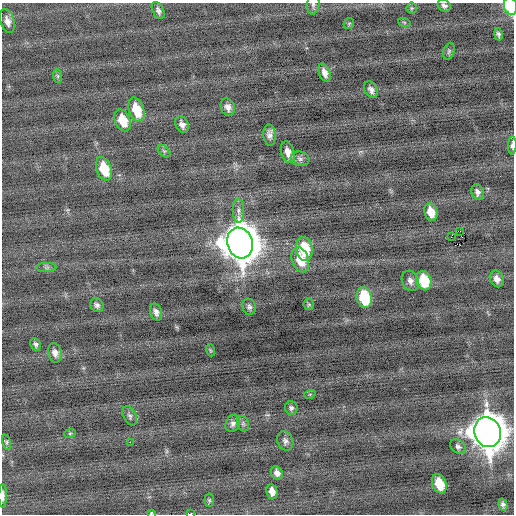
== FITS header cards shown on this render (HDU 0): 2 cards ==
NAXIS1  =                  512 / Axis length
NAXIS2  =                  512 / Axis length

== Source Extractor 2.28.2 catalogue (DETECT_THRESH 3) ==
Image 512 x 512 px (HDU 0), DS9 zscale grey, 1 PNG px = 1 image px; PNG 516 x 516 px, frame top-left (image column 1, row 512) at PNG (2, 3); each listed source drawn as its Kron ellipse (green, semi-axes under 4 px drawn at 4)
Background -0.121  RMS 0.72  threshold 2.16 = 3 sigma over >= 5 px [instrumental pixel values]
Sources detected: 62; all 62 listed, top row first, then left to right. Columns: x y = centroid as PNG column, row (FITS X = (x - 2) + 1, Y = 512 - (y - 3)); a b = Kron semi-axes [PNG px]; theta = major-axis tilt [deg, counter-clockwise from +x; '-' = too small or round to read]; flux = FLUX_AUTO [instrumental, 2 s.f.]
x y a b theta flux
313 5 10 6 84 130
444 6 7 5 -29 150
510 6 9 6 -74 3900
412 8 5 5 - 72
158 10 9 5 -63 170
7 21 12 7 -73 290
404 22 6 4 -19 60
349 24 5 5 - 61
498 34 6 4 -78 120
449 51 9 5 71 110
325 73 9 5 -70 300
58 76 7 4 -89 77
371 90 9 6 -60 210
228 107 9 7 -69 260
136 110 13 7 -70 1300
123 120 11 7 -67 970
182 124 8 6 -63 240
270 135 10 6 -85 230
512 145 9 3 88 200
164 151 7 4 -44 100
288 152 11 6 -73 380
300 159 9 7 -16 190
104 169 12 7 -70 1500
477 192 8 6 -69 180
238 211 12 5 -88 210
431 212 9 6 -72 720
460 231 3 2 - 2000
451 237 2 2 - 570
240 243 15 12 -71 140000
304 249 12 8 -80 1800
300 260 13 8 -71 1200
47 268 10 4 0 110
497 279 8 6 -66 260
410 281 10 8 -65 230
424 281 10 7 -71 1700
364 298 10 7 -76 2600
97 305 7 6 - 160
309 305 5 5 - 67
249 307 8 6 -71 140
156 312 9 6 -71 200
36 344 6 5 - 120
210 350 6 4 -71 59
55 353 9 7 -76 250
310 394 6 3 18 52
291 408 6 6 - 120
130 416 10 6 -65 140
233 423 9 7 66 170
243 424 8 6 -70 100
487 432 15 13 -71 120000
70 433 6 3 19 52
285 441 10 7 -66 190
6 442 7 4 -78 76
130 442 2 2 - 310
458 446 9 6 -36 150
277 473 7 5 -55 240
439 484 10 7 -68 1000
272 492 8 5 -81 310
3 496 12 3 -90 190
209 500 7 5 84 73
503 505 6 4 -74 140
151 513 3 3 - 51
190 514 3 2 - 1800
At the frame edge (FLAGS 8, measured only in part): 7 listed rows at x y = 313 5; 444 6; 510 6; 512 145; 3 496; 151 513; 190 514